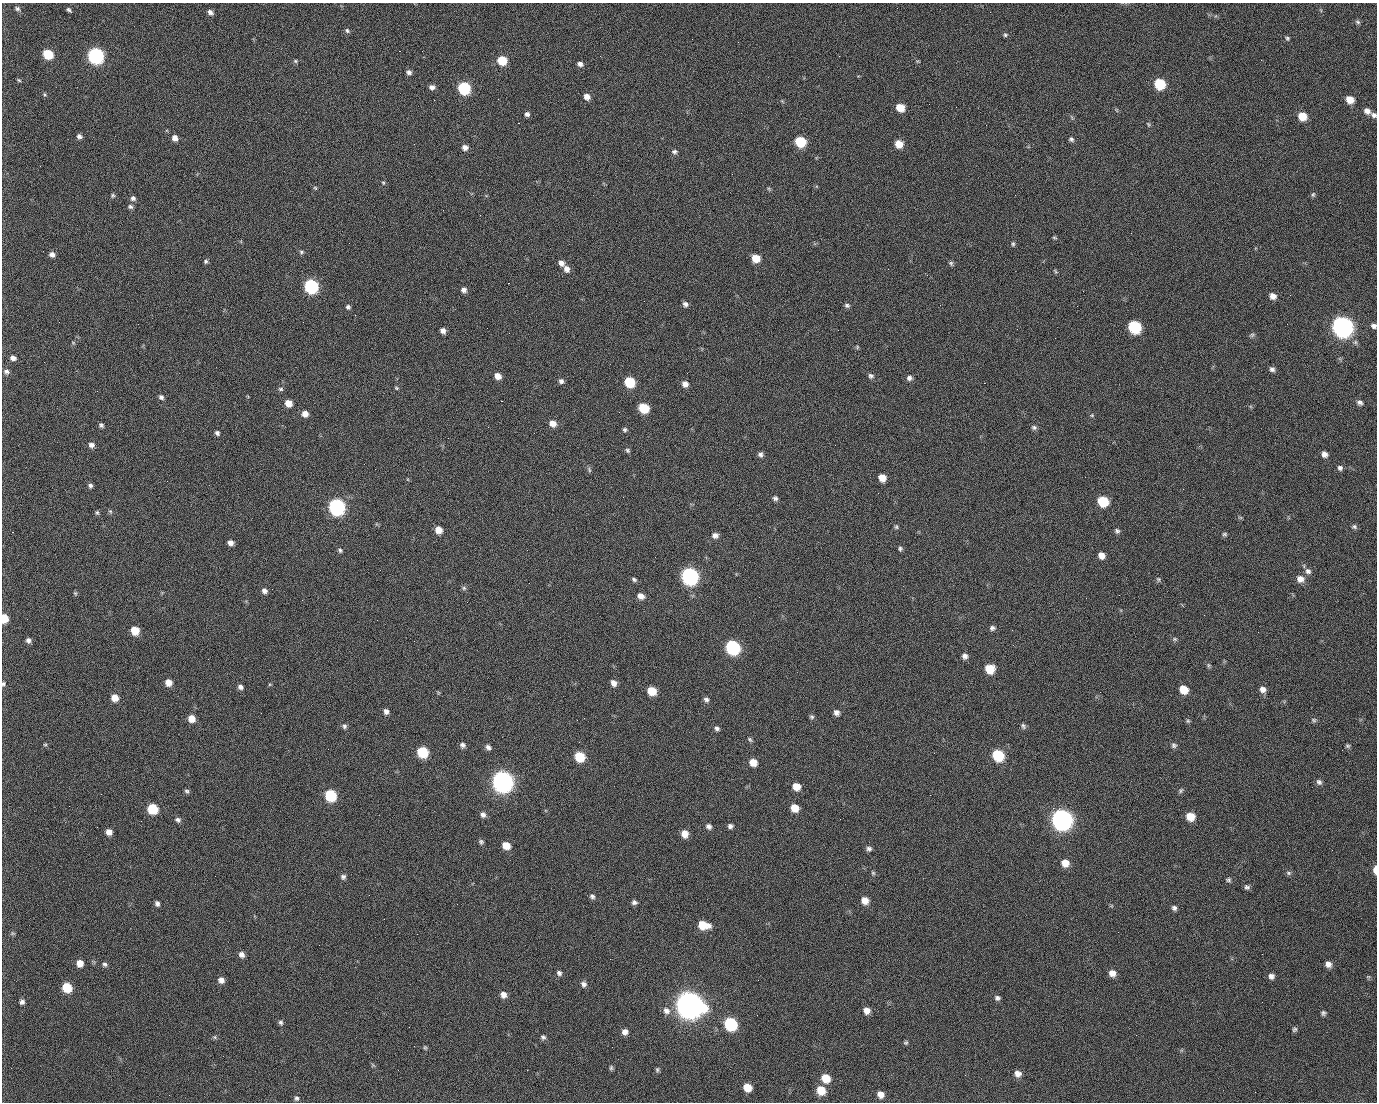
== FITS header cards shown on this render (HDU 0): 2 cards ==
NAXIS1  =                 1375 / length of data axis 1
NAXIS2  =                 1100 / length of data axis 2

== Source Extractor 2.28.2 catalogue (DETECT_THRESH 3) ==
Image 1375 x 1100 px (HDU 0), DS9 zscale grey, 1 PNG px = 1 image px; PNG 1379 x 1104 px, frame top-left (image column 1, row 1100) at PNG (2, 3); no overlay
Background 1460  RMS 29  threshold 87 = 3 sigma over >= 5 px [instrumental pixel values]
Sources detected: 260; all 260 listed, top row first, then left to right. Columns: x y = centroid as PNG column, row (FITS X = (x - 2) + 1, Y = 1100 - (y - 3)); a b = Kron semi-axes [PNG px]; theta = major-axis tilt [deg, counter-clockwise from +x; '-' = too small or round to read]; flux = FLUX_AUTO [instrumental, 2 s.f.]
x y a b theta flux
17 8 8 6 -32 4.9e+03
70 11 7 3 -44 6.7e+03
210 12 7 5 -44 7.9e+03
990 12 2 2 - 1.7e+03
1358 22 7 5 -28 3.9e+03
347 30 7 6 - 4.2e+03
1005 35 6 5 - 3.4e+03
1287 38 6 5 - 3.2e+03
399 51 2 2 - 2.2e+04
48 54 7 6 - 7.5e+04
96 56 8 7 - 5.1e+05
839 56 2 2 - 1.0e+03
502 60 7 6 - 5.8e+04
295 61 6 5 - 3.0e+03
580 64 6 5 - 7.5e+03
409 72 6 5 - 6.1e+03
19 80 6 4 -23 2.6e+03
1159 84 7 7 - 1.1e+05
432 87 6 5 - 7.5e+03
464 88 7 7 - 1.8e+05
44 95 6 5 - 2.8e+03
587 97 7 6 - 1.2e+04
498 99 2 2 - 1.4e+03
434 100 2 2 - 4.3e+03
1350 100 7 6 - 2.5e+04
782 101 5 4 - 2.2e+03
900 107 7 6 - 3.6e+04
1367 111 8 6 -32 1.0e+04
527 114 6 5 - 6.4e+03
1374 115 7 6 - 6.5e+03
1302 116 7 7 - 3.6e+04
518 123 2 2 - 2.3e+04
1148 124 6 4 -46 2.3e+03
79 136 6 5 - 6.2e+03
175 138 7 6 - 1.1e+04
1071 139 6 5 - 4.5e+03
800 142 7 7 - 9.3e+04
899 144 7 6 - 3.1e+04
465 147 6 6 - 9.8e+03
674 152 7 6 - 5.2e+03
383 183 5 4 - 2.3e+03
315 188 5 4 - 2.4e+03
769 189 6 4 -46 2.6e+03
113 195 6 5 - 3.2e+03
1015 195 2 2 - 6.9e+03
1313 195 7 5 74 3.4e+03
133 198 7 6 - 6.1e+03
130 207 7 5 -17 4.6e+03
480 215 2 2 - 9.0e+02
1054 237 5 3 - 2.4e+03
1013 244 6 4 -90 3.1e+03
301 252 6 5 - 3.3e+03
52 255 6 5 - 8.4e+03
756 258 7 6 - 3.2e+04
206 261 6 5 - 3.4e+03
561 263 7 6 - 9.1e+03
951 263 6 5 - 3.6e+03
567 269 9 7 -58 1.1e+04
1055 271 8 3 -43 2.6e+03
927 275 3 3 - 1.3e+03
508 283 2 2 - 5.7e+04
311 286 8 7 - 3.2e+05
464 290 6 6 - 7.7e+03
1083 291 2 2 - 3.3e+03
1290 295 3 2 - 2.3e+03
1273 296 7 6 - 1.2e+04
685 304 6 6 - 6.7e+03
847 305 7 5 -18 4.7e+03
348 307 5 5 - 4.5e+03
59 322 3 2 - 1.4e+03
1287 324 2 2 - 1.1e+03
1374 326 7 5 -29 6.2e+03
1134 327 8 7 - 1.8e+05
1342 327 9 8 - 1.4e+06
443 330 5 4 - 9.2e+03
1252 335 7 5 21 3.7e+03
73 343 5 5 - 2.4e+03
857 347 5 4 - 2.4e+03
13 358 7 6 - 8.6e+03
1272 369 6 6 - 6.2e+03
6 371 7 6 - 6.4e+03
498 376 6 6 - 1.5e+04
871 376 7 6 - 5.3e+03
909 378 7 6 - 7.0e+03
561 381 6 6 - 6.0e+03
629 382 7 7 - 9.3e+04
984 383 2 2 - 2.0e+04
685 384 7 6 - 1.1e+04
396 388 6 4 -23 2.5e+03
281 389 6 5 - 3.6e+03
97 391 3 2 - 1.5e+03
161 397 6 6 - 5.4e+03
501 401 3 2 - 5.9e+04
288 403 7 6 - 2.0e+04
1360 403 8 6 -27 6.0e+03
643 408 7 6 - 6.9e+04
619 412 2 2 - 7.9e+02
305 414 6 6 - 1.4e+04
1092 415 5 5 - 2.4e+03
553 423 8 7 - 1.6e+04
101 425 5 4 - 4.5e+03
1034 427 7 6 - 5.0e+03
625 430 6 6 - 3.8e+03
217 433 6 5 - 4.9e+03
534 433 2 2 - 8.0e+02
91 445 7 6 - 7.8e+03
627 450 7 5 -47 4.0e+03
760 454 6 6 - 5.8e+03
1324 454 7 6 - 9.6e+03
1340 468 7 6 - 5.4e+03
589 470 8 4 -65 3.4e+03
882 478 7 6 - 2.2e+04
90 485 5 5 - 5.3e+03
623 497 2 2 - 3.3e+03
775 498 6 6 - 4.9e+03
1103 501 8 7 - 8.9e+04
337 507 8 8 - 5.6e+05
110 511 6 4 -42 2.9e+03
97 512 7 6 - 3.4e+03
1240 517 6 4 -19 2.4e+03
896 527 6 5 - 3.4e+03
1354 527 7 6 - 4.3e+03
438 530 7 6 - 2.1e+04
1117 531 6 6 - 4.7e+03
1224 534 6 4 1 3.3e+03
715 535 7 6 - 9.2e+03
230 543 6 5 - 1.0e+04
900 549 6 5 - 3.9e+03
340 550 6 5 - 3.6e+03
1101 555 7 6 - 1.4e+04
655 557 2 2 - 8.0e+02
1308 571 9 7 -39 8.0e+03
690 576 9 8 - 6.7e+05
634 579 6 5 - 3.9e+03
1158 579 7 6 - 3.5e+03
1300 579 9 8 - 1.4e+04
464 588 6 6 - 4.0e+03
264 591 7 6 - 8.0e+03
75 593 5 5 - 2.8e+03
641 596 8 6 -27 1.3e+04
4 618 7 5 -79 3.8e+04
27 619 2 2 - 4.2e+03
377 620 2 2 - 1.1e+04
992 628 7 6 - 5.6e+03
135 630 7 6 - 3.9e+04
1175 639 7 5 -21 3.6e+03
28 640 6 5 - 6.7e+03
414 641 2 2 - 8.1e+02
732 647 8 7 - 3.2e+05
965 656 7 6 - 7.8e+03
1208 665 7 5 -89 3.0e+03
990 669 7 7 - 4.6e+04
168 682 6 6 - 1.9e+04
614 683 7 6 - 1.1e+04
3 684 6 5 - 3.8e+03
240 687 6 5 - 6.6e+03
1183 689 7 6 - 3.7e+04
1263 689 8 7 - 1.1e+04
652 691 7 6 - 4.3e+04
115 698 7 7 - 2.0e+04
706 700 7 6 - 5.6e+03
386 711 6 6 - 7.5e+03
836 712 7 6 - 7.7e+03
812 717 6 5 - 3.9e+03
192 719 7 6 - 2.1e+04
1314 720 7 5 -17 3.9e+03
1188 721 6 5 - 3.0e+03
344 726 7 6 - 4.7e+03
1023 726 8 5 -55 4.6e+03
717 728 7 6 - 5.1e+03
750 739 7 4 -49 3.3e+03
45 745 6 3 0 2.2e+03
462 745 6 5 - 6.3e+03
1174 745 7 7 - 5.0e+03
1348 746 6 5 - 3.3e+03
488 747 7 6 - 6.9e+03
422 752 7 7 - 9.6e+04
934 753 3 2 - 1.8e+03
998 755 8 7 - 1.2e+05
579 757 7 7 - 7.1e+04
753 762 7 6 - 2.1e+04
502 781 9 8 - 1.5e+06
1319 782 7 6 - 6.0e+03
796 786 7 7 - 2.3e+04
1181 790 7 5 67 3.5e+03
187 791 6 5 - 4.2e+03
101 794 3 2 - 2.6e+03
330 795 8 7 - 1.4e+05
930 795 2 2 - 7.9e+03
794 808 7 6 - 2.8e+04
1053 808 2 2 - 1.6e+04
152 809 7 7 - 7.3e+04
483 814 7 6 - 7.7e+03
1190 816 8 7 - 3.1e+04
1061 819 9 8 - 1.5e+06
178 820 8 6 -20 5.7e+03
709 826 6 6 - 6.5e+03
730 826 6 5 - 5.7e+03
109 832 6 6 - 1.2e+04
685 834 7 6 - 2.0e+04
481 842 6 6 - 4.1e+03
506 845 7 6 - 2.5e+04
869 849 7 6 - 5.7e+03
1065 863 8 7 - 2.2e+04
1375 870 7 3 -90 1.7e+04
873 873 6 5 - 3.0e+03
1288 873 7 6 - 4.2e+03
343 877 6 6 - 5.6e+03
1228 880 7 6 - 4.0e+03
1247 887 7 5 -13 4.8e+03
592 896 7 6 - 5.1e+03
865 900 7 7 - 1.9e+04
634 902 6 5 - 5.6e+03
157 903 6 5 - 6.0e+03
457 904 3 2 - 1.4e+03
1174 908 6 5 - 5.5e+03
703 925 10 7 -12 4.2e+04
1118 932 2 2 - 2.5e+03
13 933 7 5 -2 3.0e+03
241 954 7 6 - 8.6e+03
610 959 2 2 - 2.5e+03
80 963 7 6 - 1.7e+04
105 964 7 5 -19 4.6e+03
1328 964 7 6 - 1.0e+04
559 973 6 6 - 5.4e+03
1112 973 8 7 - 1.4e+04
1271 976 7 7 - 8.0e+03
1368 977 6 4 18 2.2e+03
221 980 7 6 - 9.4e+03
758 980 2 2 - 1.8e+03
584 984 7 7 - 7.0e+03
67 987 7 7 - 5.9e+04
503 995 7 7 - 1.2e+04
997 998 7 6 - 5.1e+03
22 1002 6 6 - 5.9e+03
689 1005 12 10 -33 3.1e+06
666 1011 10 9 - 1.2e+04
867 1011 7 7 - 1.4e+04
1323 1013 6 5 - 4.4e+03
757 1015 2 2 - 1.3e+03
281 1022 7 5 -74 4.5e+03
730 1024 8 7 - 1.9e+05
1294 1029 7 6 - 4.1e+03
625 1032 7 7 - 1.0e+04
1136 1035 2 2 - 7.8e+02
214 1037 6 5 - 3.0e+03
543 1037 7 6 - 4.9e+03
906 1043 6 5 - 3.1e+03
425 1048 7 4 -63 2.8e+03
373 1065 6 4 -90 2.3e+03
611 1068 7 5 89 3.6e+03
527 1070 2 2 - 1.1e+03
657 1070 8 5 81 3.9e+03
1018 1074 8 7 - 1.2e+04
826 1078 8 7 - 3.5e+04
747 1087 7 6 - 2.8e+04
821 1090 8 8 - 3.6e+04
881 1094 7 7 - 1.3e+04
169 1095 2 2 - 5.5e+03
296 1098 7 6 - 4.6e+03
At the frame edge (FLAGS 8, measured only in part): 5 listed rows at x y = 1374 115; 1374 326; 4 618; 3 684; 1375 870